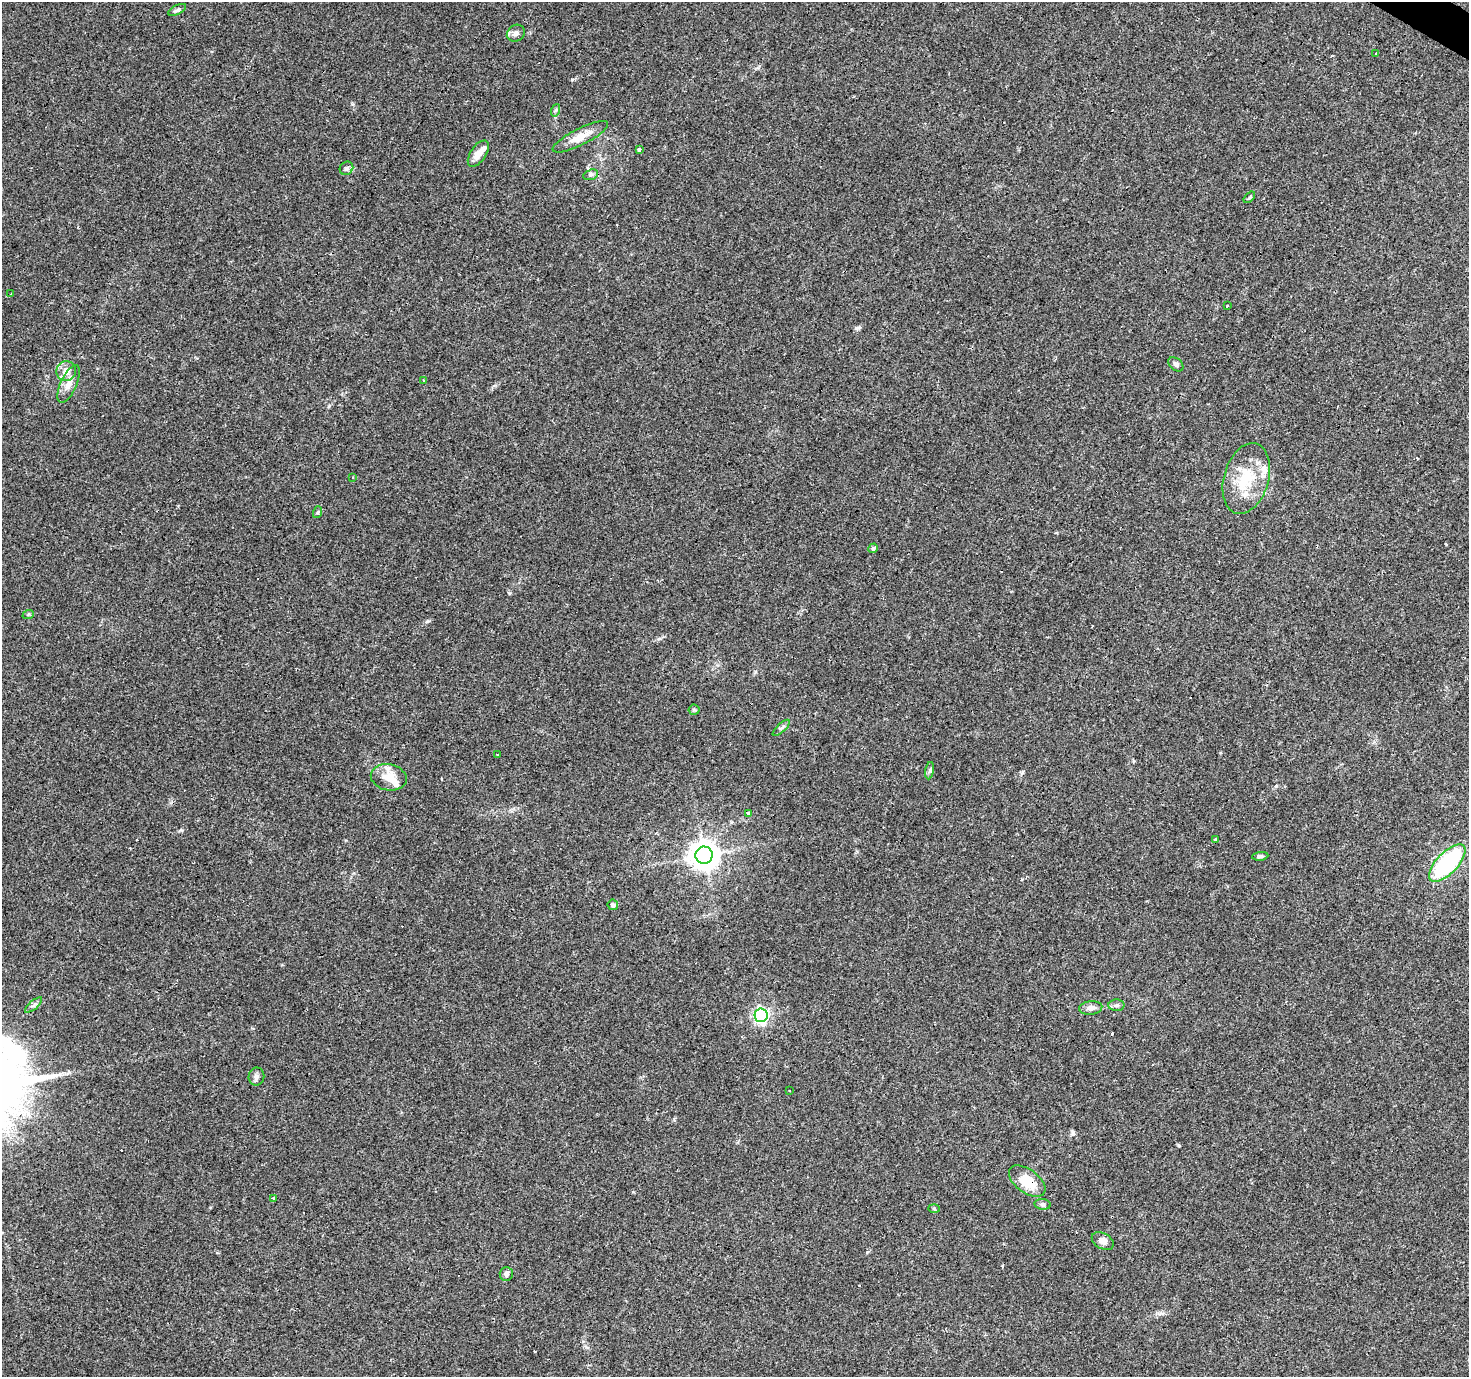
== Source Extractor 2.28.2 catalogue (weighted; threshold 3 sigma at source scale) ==
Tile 10 of 4 x 4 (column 2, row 3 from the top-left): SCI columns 1471-2937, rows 1630-3004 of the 5871 x 5941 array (HDU 1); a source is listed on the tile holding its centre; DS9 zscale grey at full resolution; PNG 1471 x 1379 px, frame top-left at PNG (2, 2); each listed source drawn as its Kron ellipse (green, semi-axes under 4 px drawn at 4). Shown black and unused: <1% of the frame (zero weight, under 3 of 4 exposures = <1% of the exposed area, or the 3 px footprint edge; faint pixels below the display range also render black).
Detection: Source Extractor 2.28.2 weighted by HDU 2 'WHT'; one run over the whole footprint, this tile lists its part. Background 0.0408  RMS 0.0038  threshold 0.017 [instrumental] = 3 sigma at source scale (4.5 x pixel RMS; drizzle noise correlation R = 1.50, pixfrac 1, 0.0396/0.0396 arcsec/px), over >= 5 px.
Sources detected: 61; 13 cosmic-ray / hot-pixel residue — neither listed nor drawn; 4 inside a brighter listed object's ellipse — not listed separately; the other 44 listed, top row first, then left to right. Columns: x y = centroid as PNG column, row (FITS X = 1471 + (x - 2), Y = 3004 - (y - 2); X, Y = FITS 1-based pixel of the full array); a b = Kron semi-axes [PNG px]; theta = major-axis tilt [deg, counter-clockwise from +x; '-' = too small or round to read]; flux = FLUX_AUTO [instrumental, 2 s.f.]
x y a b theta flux
177 10 9 4 27 0.87
516 33 9 8 - 1.7
1376 53 3 2 - 0.65
556 110 6 4 71 0.56
580 137 31 8 27 5.6
639 150 4 3 - 3.4
478 153 15 7 55 3.3
346 168 7 6 - 0.93
591 175 8 5 18 0.94
1249 197 7 4 45 0.51
11 294 3 3 - 0.96
1227 306 3 3 - 1.4
1176 364 8 6 -39 1
66 371 10 9 - 3.9
423 380 3 3 - 0.49
69 384 20 8 66 3.4
353 477 3 3 - 0.39
1246 478 36 22 74 16
318 512 6 4 71 0.46
873 548 5 4 - 0.77
28 615 6 3 20 0.41
694 710 5 5 - 0.54
781 728 11 4 43 0.91
497 754 3 2 - 0.28
930 771 9 4 81 0.75
389 777 18 13 -11 5.2
748 813 3 3 - 2.6
1215 840 3 3 - 2.2
704 855 8 8 - 490
1260 856 8 4 6 0.8
1447 863 24 10 46 39
613 905 5 5 - 1.3
34 1005 10 3 40 0.83
1116 1005 8 6 3 1
1091 1008 11 6 6 1.9
761 1015 7 6 - 94
256 1076 9 8 - 1.2
789 1091 3 2 - 0.44
1027 1181 21 11 -37 8.5
273 1198 4 3 - 1.1
1042 1204 8 5 -7 0.78
934 1208 6 4 -3 0.43
1103 1241 12 7 -31 2.2
506 1274 7 6 - 1.2
Overlapping masked pixels (flux is a lower limit): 1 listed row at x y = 1027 1181
Unlisted compact peaks at least as high as the median listed source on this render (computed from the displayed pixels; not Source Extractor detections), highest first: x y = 572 79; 856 328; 1178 1145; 427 621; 509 593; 352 104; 1073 1133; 181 830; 1276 786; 867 1252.